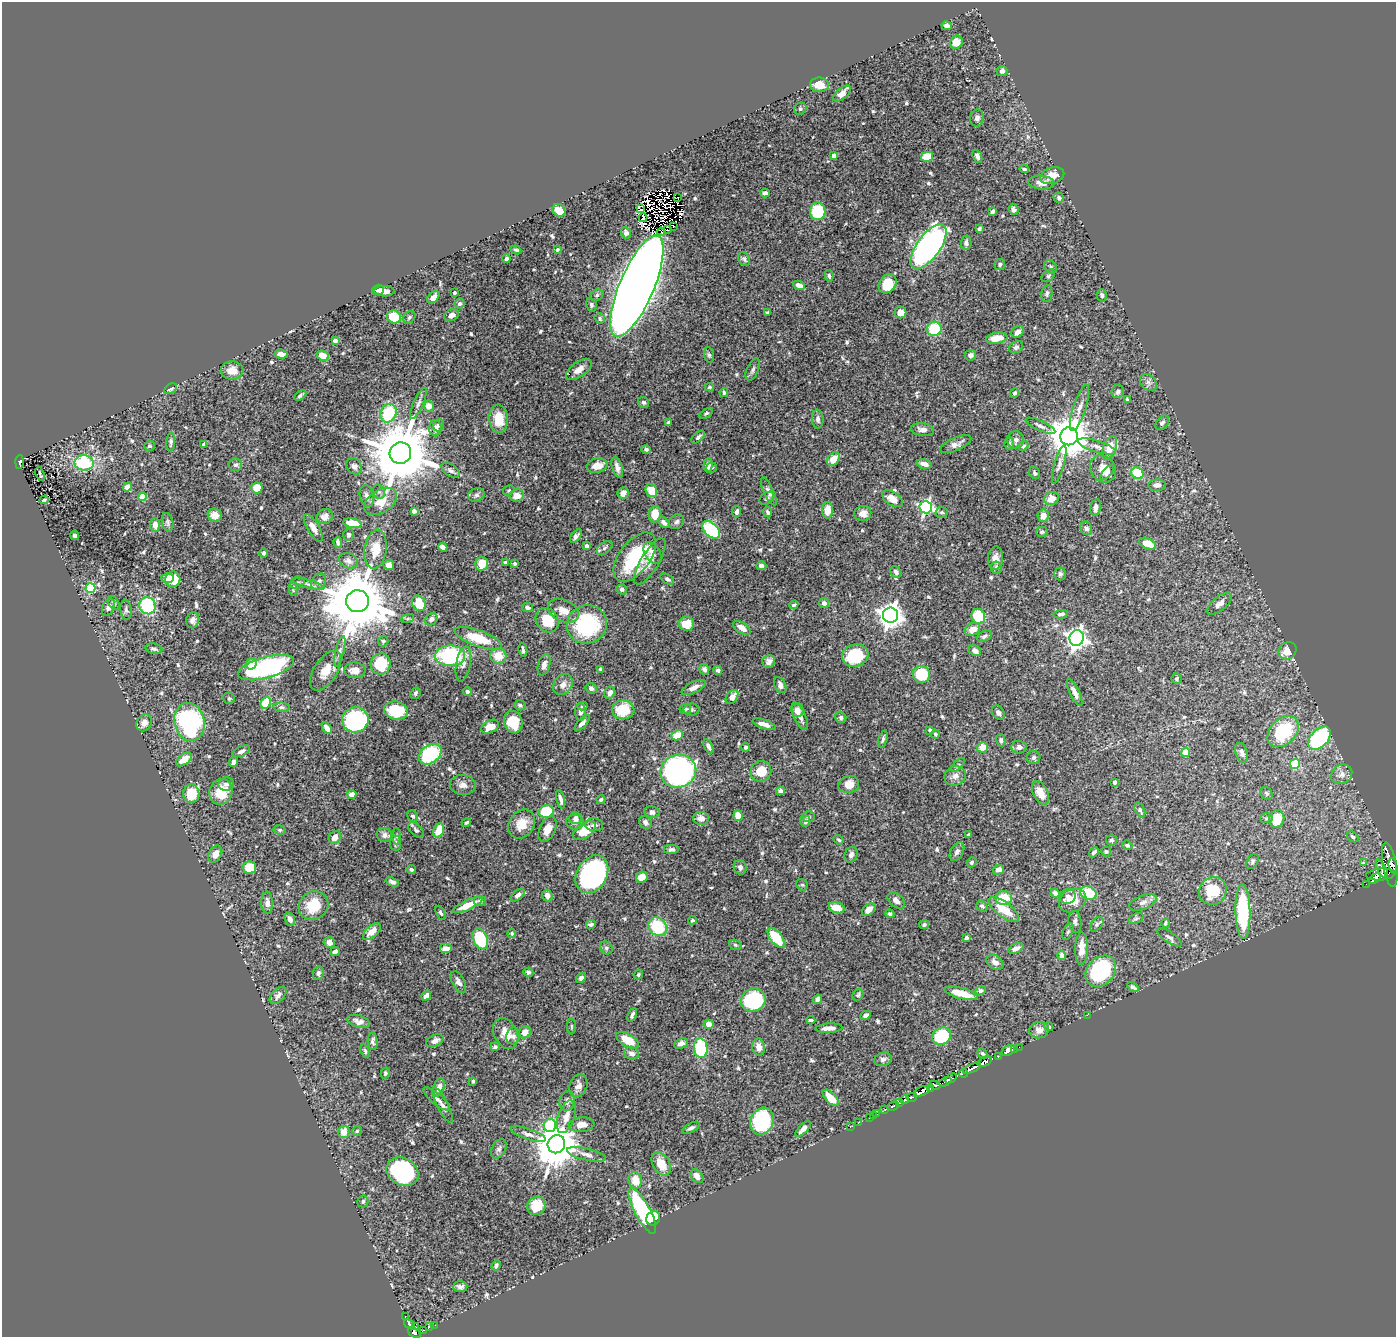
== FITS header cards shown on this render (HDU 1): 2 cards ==
NAXIS1  =                 1394
NAXIS2  =                 1335

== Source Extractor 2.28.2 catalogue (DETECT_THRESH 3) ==
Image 1394 x 1335 px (HDU 1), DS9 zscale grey, 1 PNG px = 1 image px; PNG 1398 x 1339 px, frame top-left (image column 1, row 1335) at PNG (2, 2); each listed source drawn as its Kron ellipse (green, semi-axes under 4 px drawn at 4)
Background 0.768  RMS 0.015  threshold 0.0465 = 3 sigma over >= 5 px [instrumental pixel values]
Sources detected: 637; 4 with non-positive FLUX_AUTO (blend fragments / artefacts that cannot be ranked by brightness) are neither listed nor drawn; of the other 633, the 500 brightest by FLUX_AUTO listed and drawn (133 fainter detections omitted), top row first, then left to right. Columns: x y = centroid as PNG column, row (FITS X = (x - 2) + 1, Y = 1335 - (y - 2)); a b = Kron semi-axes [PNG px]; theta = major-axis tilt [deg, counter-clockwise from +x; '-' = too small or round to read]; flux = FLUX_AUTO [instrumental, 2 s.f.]
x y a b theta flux
947 26 5 4 - 3.5
956 42 7 6 - 12
1002 71 5 5 - 3.8
819 85 9 7 0 12
842 94 10 5 40 8.8
800 109 6 5 - 2.2
977 118 8 7 - 3.6
834 156 4 4 - 7.2
977 156 7 4 -66 3.6
927 157 6 5 - 23
1024 169 4 3 - 1.9
1052 176 12 8 17 12
1041 183 13 7 -5 7.9
765 193 4 4 - 3.6
678 197 3 2 - 2200
1059 198 5 5 - 2.8
640 209 3 2 - 310
1014 209 6 5 - 2.5
559 210 7 6 - 21
818 211 9 8 - 56
992 212 4 3 - 2.5
643 218 4 2 - 3.3
673 226 3 2 - 2.2
979 229 4 3 - 1.6
668 230 3 2 - 6.2
661 232 4 2 - 6
626 233 6 5 - 4.8
966 243 7 5 85 2.7
929 246 26 11 54 570
557 249 4 3 - 2.1
516 250 5 3 - 1.8
506 259 4 3 - 2.9
744 259 7 5 -60 2.4
1000 264 6 5 - 1.9
1051 267 7 5 -49 2.4
829 276 6 4 -78 2.4
1048 276 8 5 39 2
888 284 10 8 54 28
799 285 6 4 -25 6
637 286 54 17 67 4100
378 290 6 5 - 2.4
384 291 10 5 -1 6.5
454 293 3 3 - 1.7
1047 293 8 5 79 2.5
597 295 7 5 31 2.1
1102 295 6 4 -78 2.6
433 297 7 4 46 6.9
459 304 5 5 - 2.8
591 305 7 5 -77 2.5
767 312 4 3 - 1.7
900 313 6 6 - 9.3
451 315 7 5 25 5.9
394 317 7 6 - 26
409 317 7 5 47 2.3
600 319 5 5 - 1.7
934 329 7 7 - 42
1018 332 7 5 34 4.6
997 338 11 5 9 13
335 341 4 4 - 5.8
1016 347 7 5 34 2.3
281 354 7 4 -8 6.9
709 355 7 5 -80 2
970 355 6 5 - 3.9
323 356 6 5 - 14
579 370 15 7 35 7.1
753 370 12 6 67 3.2
232 371 11 9 -2 12
1148 382 10 7 -45 3.8
709 387 4 3 - 1.7
171 389 7 4 32 2.7
1118 392 7 6 - 4
724 393 4 3 - 1.8
1015 393 4 4 - 2.5
300 395 7 3 33 2.4
1127 400 4 3 - 1.7
644 402 6 5 - 2
418 403 17 5 66 4
429 406 5 5 - 8.9
1080 408 24 6 72 9.6
388 413 9 7 68 55
706 413 8 4 32 1.9
499 419 14 9 -87 22
818 419 9 6 -86 4
669 423 4 3 - 2.6
1162 423 8 5 48 3
438 425 6 5 - 2.8
1040 426 16 5 -25 4
435 428 8 6 -84 5.2
922 429 12 6 -7 5.2
1069 436 9 9 - 3500
698 437 8 4 43 2.5
1016 440 8 8 - 4.8
171 442 9 4 88 2.6
1009 443 6 5 - 1.7
204 444 4 3 - 4.6
956 444 17 6 23 6.4
150 446 5 5 - 1.7
1023 446 5 4 - 1.7
1097 447 20 5 -17 7.3
1110 448 12 6 68 20
646 449 4 4 - 2
400 453 11 10 - 11000
833 459 7 5 50 14
19 462 7 4 87 46
84 463 9 7 -9 71
924 464 7 4 -15 6.8
235 465 7 6 - 2.9
708 465 7 4 86 6
1059 465 20 5 74 4.7
354 466 9 7 -49 4.6
597 466 10 7 11 11
617 467 11 5 -72 5.1
712 468 5 5 - 1.9
1103 469 14 12 -52 12
451 470 10 6 -32 3.2
1035 473 6 5 - 2.3
1107 473 9 4 47 3
1137 473 6 5 - 44
40 474 7 2 -70 2
1157 485 9 5 2 4.9
127 487 5 4 - 7.1
257 488 5 5 - 20
509 490 6 4 31 1.6
651 490 7 5 -65 20
769 491 15 5 -65 4.3
379 492 7 6 - 2.6
623 493 6 5 - 8.1
476 495 8 6 20 3.2
517 495 7 6 - 11
367 496 11 6 -76 5.5
142 497 4 4 - 27
767 498 8 5 37 2.2
892 499 11 6 -33 12
1052 499 7 6 - 11
44 500 4 3 - 2
381 501 18 11 33 19
926 507 6 6 - 210
1096 507 8 5 80 3.9
827 510 8 5 90 11
414 511 4 3 - 6.9
736 512 6 4 78 3.9
768 512 5 4 - 2.7
942 512 6 5 - 2.4
863 513 8 7 - 6.8
655 514 8 6 83 19
215 515 7 6 - 8.9
1043 516 6 5 - 7.6
325 517 8 7 - 4.9
168 522 9 5 -77 2.6
664 522 7 4 -45 3.8
677 522 8 6 44 3.2
352 523 9 4 -8 21
155 525 7 5 90 5.6
313 528 16 6 -59 7.4
1086 528 7 5 -68 2.9
711 530 10 6 -44 81
1042 532 6 5 - 2.3
75 535 4 3 - 3.2
349 535 6 5 - 2.8
576 536 8 4 51 3.5
338 542 5 3 - 2.7
1148 544 9 5 -23 17
586 546 4 3 - 4.5
443 547 5 4 - 5.9
605 548 9 5 38 2.7
376 549 19 11 81 17
264 553 5 4 - 1.7
652 553 12 7 -58 5.8
635 557 28 15 53 80
995 558 12 7 85 6.9
348 561 10 7 -21 4.4
506 562 3 3 - 1.7
650 562 26 9 59 12
482 564 7 6 - 21
515 564 4 3 - 1.7
389 565 5 5 - 5.7
761 566 5 4 - 4
996 567 6 5 - 2.9
896 572 6 5 - 4.2
1060 574 6 6 - 2.9
168 578 6 5 - 8.3
173 579 8 7 - 17
667 579 7 4 -33 2.3
319 582 9 6 54 4.3
297 583 7 6 - 2.5
308 584 16 4 -15 4
90 588 5 5 - 71
293 589 7 4 88 1.8
622 589 5 5 - 2.6
357 601 11 11 - 11000
114 603 7 5 -58 2.3
419 603 8 6 -60 25
824 603 5 5 - 4.1
1219 604 15 7 39 6.1
794 605 4 3 - 1.9
147 606 8 8 - 62
108 607 9 6 68 5.2
527 607 5 4 - 2.3
126 610 10 5 -83 2.8
563 611 16 10 -26 11
1061 614 7 3 6 2.6
890 615 7 7 - 900
978 616 7 6 - 35
408 619 7 4 19 1.7
431 619 7 5 47 4.7
193 620 8 6 79 4.5
547 620 13 10 -55 27
587 624 20 19 - 88
686 624 7 7 - 15
742 628 10 5 -34 8.6
972 629 8 6 28 10
984 636 7 5 29 2.9
478 638 25 8 -20 31
1077 638 8 7 - 580
383 641 5 5 - 1.8
154 649 8 5 -10 3.2
523 650 7 3 -80 2.5
340 651 16 4 76 4.1
975 651 7 5 -37 5.9
1287 651 9 8 - 14
855 655 13 11 16 44
450 656 15 10 -2 96
498 656 8 8 - 15
769 661 6 6 - 4.6
251 664 6 5 - 9
381 664 10 10 - 37
463 664 18 7 79 5.8
544 665 11 6 73 5.6
266 668 29 10 15 210
601 669 4 3 - 2.1
704 669 5 5 - 2.9
355 670 11 7 0 9.6
718 670 4 4 - 2.9
326 671 22 11 57 18
921 674 9 8 - 46
1176 679 5 5 - 1.7
563 684 11 9 55 7.6
780 685 8 5 -63 4.2
694 687 13 5 26 5.8
591 688 6 5 - 4.1
467 692 4 3 - 3.2
1074 692 15 5 -64 6.3
415 693 6 5 - 2.2
610 693 6 5 - 5.4
732 697 8 5 52 8.1
229 698 6 5 - 1.8
266 703 6 5 - 28
520 705 6 5 - 2.6
582 706 5 4 - 1.9
282 707 8 4 -4 2.2
685 709 6 5 - 2.7
623 710 11 9 1 34
691 710 8 6 1 2.7
797 710 7 6 - 7
396 711 12 9 -13 45
580 712 9 5 88 4.1
998 713 7 6 - 4
800 716 15 6 -65 6.6
841 717 6 5 - 2.7
355 720 13 12 - 160
189 722 19 15 -75 170
513 722 11 9 -73 32
144 723 9 7 55 6.7
582 723 10 4 48 4.1
764 724 12 4 -19 6.5
490 727 9 6 26 13
327 728 6 4 -58 6.9
930 730 3 3 - 2.6
1283 732 18 13 45 67
935 734 4 4 - 2.1
677 735 6 4 26 17
1320 738 14 8 47 130
883 739 9 4 74 2.3
1001 740 6 4 -77 2.1
708 746 7 4 -64 3.9
745 747 4 4 - 2.2
982 747 5 5 - 13
1019 747 7 6 - 4.4
241 751 9 5 25 3.9
1186 752 4 4 - 32
1242 753 10 6 -72 4.1
430 754 12 9 37 77
1034 757 7 6 - 2.8
184 759 9 5 36 11
233 762 5 4 - 4.7
1295 764 5 5 - 53
958 765 9 3 45 2
678 771 18 16 20 310
761 771 10 10 - 20
1342 774 11 9 33 5.7
955 776 11 9 22 7.5
1115 782 4 4 - 4
226 784 8 6 13 3.2
849 784 10 8 15 14
463 785 13 10 -6 6.6
781 791 4 4 - 4.5
221 792 13 11 69 24
1040 793 12 7 -63 12
1267 793 7 5 -54 2
191 794 9 8 - 36
352 794 4 4 - 8
561 799 9 3 -77 3.5
601 800 4 4 - 2.1
1140 810 8 4 -65 3.4
546 811 7 6 - 55
652 812 7 6 - 4
413 816 6 5 - 2.4
738 816 5 4 - 14
808 816 6 5 - 2.4
575 818 6 6 - 3.7
701 818 8 6 -2 7.6
1267 818 6 5 - 1.9
1277 819 9 7 75 25
805 821 6 4 71 3.3
575 822 8 7 - 5.8
645 822 7 6 - 3.6
466 823 5 3 - 1.7
522 824 15 12 57 16
594 825 9 6 -5 3.9
547 829 14 8 67 12
280 830 6 4 -11 1.8
416 830 9 5 -44 2.6
439 830 7 5 66 20
584 831 13 7 33 28
384 835 8 7 - 4.2
968 835 3 3 - 1.7
397 836 8 3 -90 1.7
335 837 7 5 50 9.7
1353 837 6 4 -38 2.3
839 840 5 4 - 1.7
1112 840 5 5 - 2.6
396 843 8 5 -86 3.4
1127 845 5 4 - 2.2
671 850 8 5 0 2.9
957 852 10 6 60 4.3
1094 852 5 3 - 2.2
1106 852 5 5 - 1.9
215 854 9 6 63 7
851 855 8 6 66 3.7
971 862 5 4 - 2
1253 862 8 5 58 2
1363 863 4 3 - 1.7
1390 865 22 7 -80 1600
1393 866 8 3 -81 520
740 867 7 6 - 4.2
249 868 7 6 - 24
411 869 4 3 - 2.2
1382 869 10 4 -63 480
998 870 5 5 - 4.9
592 874 20 15 60 300
1381 874 15 6 5 1500
642 877 6 5 - 10
1375 879 6 4 36 680
392 882 7 4 -25 2.7
1366 884 2 2 - 7
802 885 6 5 - 1.7
1213 891 14 13 - 33
1055 893 4 4 - 3.4
1088 893 9 6 -21 39
518 895 8 4 40 4
547 896 6 5 - 6
1067 897 8 7 - 4.9
1004 898 8 7 - 22
480 901 6 5 - 2.2
896 901 10 6 -39 5.7
1073 901 14 11 24 19
1143 902 14 7 22 5.4
267 903 11 6 -89 5.3
468 905 16 5 25 19
313 906 15 13 34 33
982 906 6 5 - 2.7
836 908 8 5 -18 12
1004 909 18 7 -37 26
869 910 8 5 42 8.2
1243 911 27 7 -88 100
441 913 7 4 -63 2.2
890 914 4 4 - 2.1
290 919 7 5 -67 5.6
1136 919 8 5 23 2
692 920 4 4 - 1.8
1075 922 11 6 -83 3.4
1165 923 5 3 - 1.7
591 924 5 4 - 2.8
1097 924 8 5 50 2.5
924 925 5 4 - 1.9
658 927 10 8 -50 54
372 932 11 6 43 11
1068 932 9 5 65 2.3
512 933 4 4 - 1.8
1169 937 14 5 -34 3.7
776 938 12 6 -52 38
966 938 4 3 - 3
480 939 11 7 -67 64
329 943 5 5 - 7.3
735 945 6 5 - 2
606 948 7 6 - 2.2
1016 948 8 4 23 4.6
1081 948 16 6 88 13
446 949 6 5 - 6.4
335 951 5 3 - 3.5
1062 956 4 4 - 8.6
995 962 9 6 -36 5.1
1101 971 17 13 47 120
528 972 5 4 - 2.3
318 973 7 5 81 2.7
638 975 5 4 - 1.7
581 978 5 4 - 3.2
458 982 12 6 -63 5.3
1133 987 6 4 -31 2.6
980 991 5 4 - 2.6
961 993 17 5 -14 20
278 995 10 6 46 4.9
858 995 6 5 - 1.8
426 996 5 4 - 4.6
817 999 5 3 - 3.7
753 1000 12 11 - 110
632 1015 7 4 66 3.3
866 1015 5 3 - 2.8
1087 1015 2 2 - 42
811 1020 4 3 - 1.7
358 1021 12 6 -17 5.3
709 1024 5 4 - 8.4
571 1026 8 4 -90 1.6
1049 1027 4 4 - 1.8
829 1028 13 4 3 7
1039 1030 10 8 5 6.4
525 1032 6 5 - 9.5
506 1033 16 11 -63 14
513 1036 8 7 - 3.8
942 1036 10 8 34 68
628 1040 13 6 -30 23
373 1041 9 5 -88 3.1
435 1041 9 5 24 5.6
681 1044 7 5 22 5.1
495 1047 4 4 - 2.2
759 1047 8 6 -82 7.7
1019 1047 2 2 - 5.2
701 1048 10 7 -85 63
1015 1049 3 2 - 4.7
365 1051 7 4 -74 2
1008 1051 7 5 35 7.4
631 1053 7 6 - 5.4
982 1053 5 4 - 2
998 1057 2 2 - 6.7
883 1059 9 6 17 3.7
985 1062 7 4 23 440
972 1068 9 3 24 450
385 1073 5 4 - 1.9
963 1073 4 2 - 16
951 1078 6 3 35 210
473 1081 4 3 - 2.4
945 1082 6 3 28 100
935 1085 5 4 - 230
578 1086 12 8 67 6.4
439 1087 9 5 74 7.6
931 1088 4 3 - 45
922 1091 8 4 25 1100
912 1097 5 3 - 180
831 1098 10 5 -45 17
437 1099 17 5 -39 6
905 1100 4 3 - 200
567 1101 10 7 74 6.2
900 1103 3 3 - 100
443 1105 20 5 -63 4.7
893 1106 6 3 22 120
885 1110 2 2 - 4.7
877 1114 3 2 - 7.5
873 1116 2 2 - 2.4
566 1117 17 8 72 12
869 1118 2 2 - 5.6
762 1121 14 11 66 120
858 1123 2 2 - 4.9
550 1125 6 6 - 75
581 1125 13 7 5 10
850 1127 4 2 - 6.9
691 1128 10 4 29 3
803 1129 10 4 46 5.7
357 1131 5 4 - 2
344 1132 6 5 - 11
528 1134 18 5 -18 5.4
556 1144 9 8 - 4000
499 1149 10 7 62 3.8
586 1154 20 6 -13 6.5
661 1164 13 8 -59 17
402 1172 17 13 -31 130
697 1176 7 5 -51 6.6
635 1180 8 7 - 16
363 1201 6 5 - 2.4
537 1206 9 8 - 23
642 1211 25 7 -62 120
653 1218 7 6 - 32
496 1265 5 3 - 2.6
460 1287 7 5 3 3.6
405 1316 3 2 - 7.4
410 1324 6 4 -38 58
435 1325 2 2 - 2
430 1326 4 3 - 80
416 1327 4 3 - 38
424 1330 3 2 - 5.4
414 1332 7 4 -36 370
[133 fainter detections neither listed nor drawn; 4 non-positive-flux detections neither listed nor drawn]